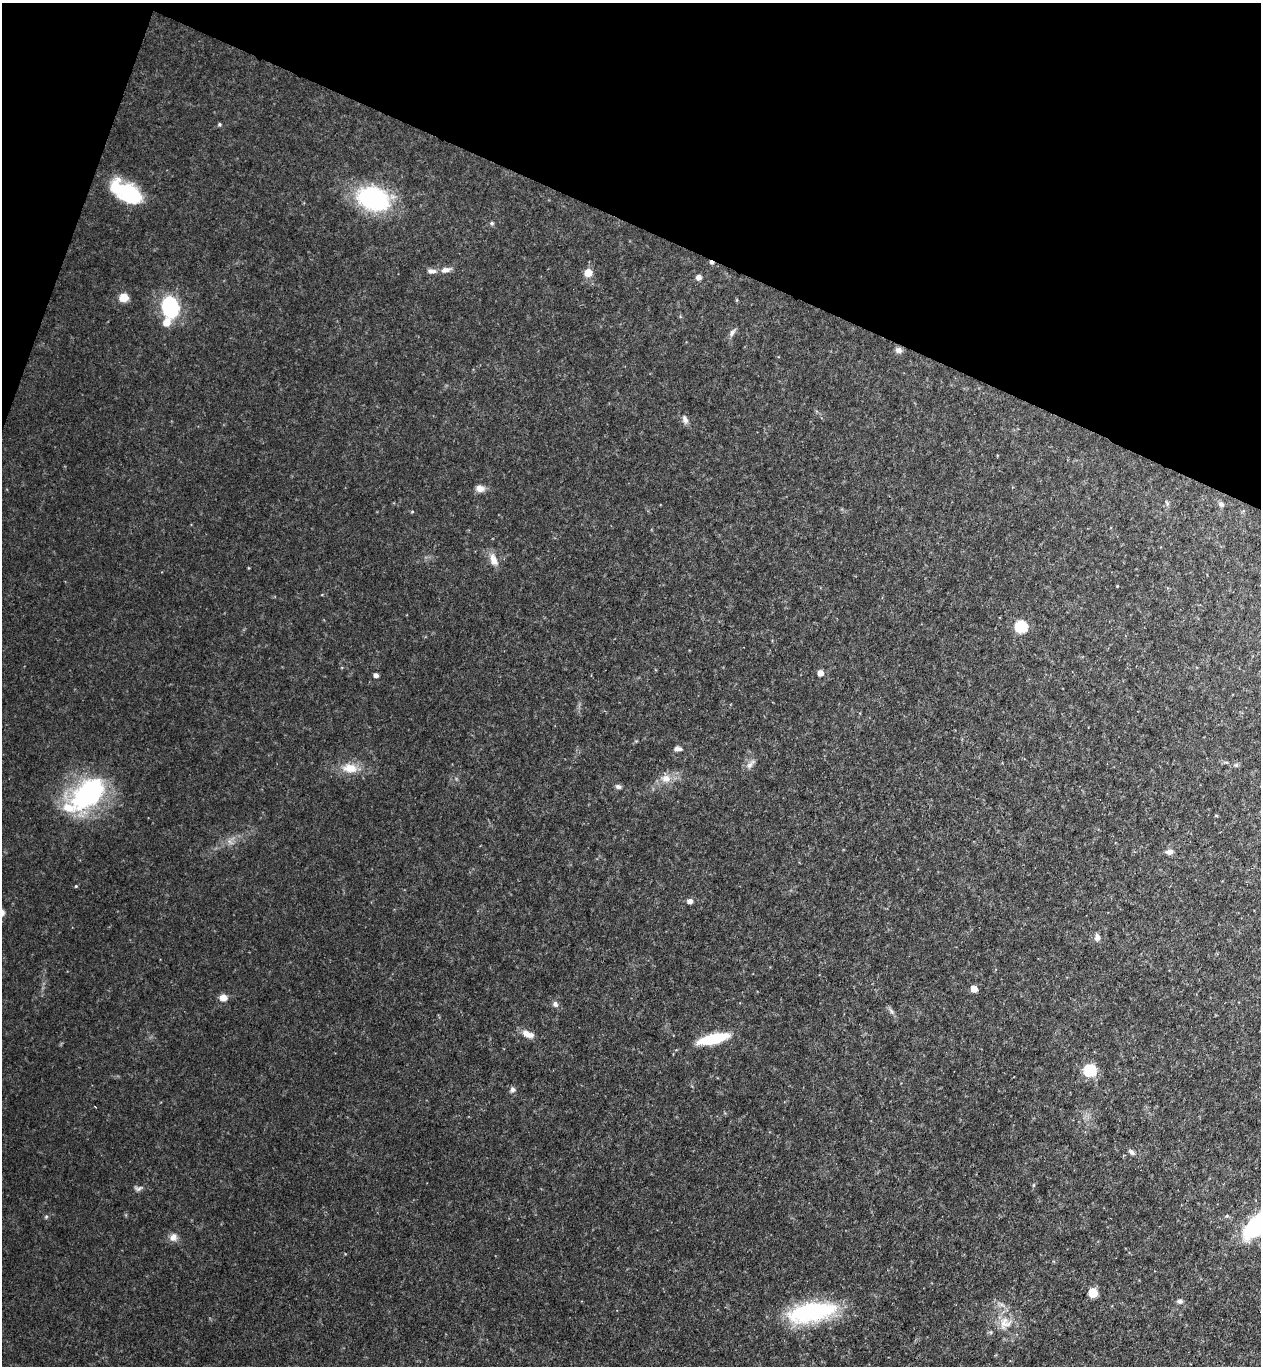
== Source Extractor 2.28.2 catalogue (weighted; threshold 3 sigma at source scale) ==
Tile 2 of 4 x 4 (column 2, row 1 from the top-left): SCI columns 1452-2710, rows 4118-5481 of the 5551 x 5506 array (HDU 1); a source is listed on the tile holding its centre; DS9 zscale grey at full resolution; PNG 1263 x 1368 px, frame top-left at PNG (2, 3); no overlay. Shown black and unused: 18% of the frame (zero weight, under 3 of 4 exposures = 5% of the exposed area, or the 3 px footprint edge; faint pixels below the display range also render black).
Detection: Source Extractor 2.28.2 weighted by HDU 2 'WHT'; one run over the whole footprint, this tile lists its part. Background 0.106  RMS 0.0082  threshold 0.0369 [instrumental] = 3 sigma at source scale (4.5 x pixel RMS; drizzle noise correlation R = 1.50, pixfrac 1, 0.05/0.05 arcsec/px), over >= 5 px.
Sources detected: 56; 1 too faint to see at this stretch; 1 cosmic-ray / hot-pixel residue — not listed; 2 inside a brighter listed object's ellipse — not listed separately; the other 52 listed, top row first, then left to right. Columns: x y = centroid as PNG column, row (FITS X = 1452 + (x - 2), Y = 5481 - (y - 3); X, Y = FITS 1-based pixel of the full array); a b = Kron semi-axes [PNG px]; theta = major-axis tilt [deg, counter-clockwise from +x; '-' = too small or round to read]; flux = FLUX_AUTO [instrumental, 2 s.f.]
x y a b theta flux
219 124 5 4 - 1.1
126 192 32 16 -31 57
373 199 31 22 -18 100
492 223 6 5 - 1.4
446 270 14 7 15 4.6
432 271 13 7 -7 4.1
588 272 7 6 - 13
698 277 6 6 - 4.2
123 297 6 6 - 17
170 307 22 17 -81 57
732 332 12 6 55 3.1
898 350 9 8 - 3.2
685 420 13 7 -72 3.8
480 489 11 8 -3 5.5
1167 503 7 4 -66 1.6
1221 504 8 6 -65 2
412 512 5 3 - 0.8
493 560 19 9 -71 7.6
1021 626 7 7 - 47
820 673 5 5 - 7.3
376 675 4 4 - 3.4
677 749 10 5 1 3.4
1226 762 6 4 -17 1.1
750 764 16 7 52 4.3
1236 765 6 4 42 1.4
350 768 22 12 -3 15
666 778 15 12 4 9.7
618 786 8 5 -20 2.6
88 794 51 31 42 110
1216 815 5 3 - 0.78
1169 852 11 7 5 3.8
76 886 4 4 - 0.88
690 901 6 5 - 3.6
1097 937 10 7 -85 3.7
974 989 6 5 - 9
223 998 10 8 -3 5.3
555 1004 9 6 -58 3
891 1011 8 4 -53 2.2
528 1034 15 8 -23 7.9
713 1039 34 10 13 35
1090 1070 7 7 - 56
513 1089 7 7 - 2.7
95 1107 3 2 - 0.71
1131 1152 9 6 -46 2.3
138 1188 11 6 1 2.7
46 1217 6 5 - 1.2
1258 1224 38 16 42 84
173 1237 11 10 - 5.3
1093 1293 6 6 - 29
1180 1301 8 6 6 2.7
811 1312 51 19 10 110
1005 1323 20 18 49 17
Isophote crosses this tile's border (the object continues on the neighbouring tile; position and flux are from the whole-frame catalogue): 1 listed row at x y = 1258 1224